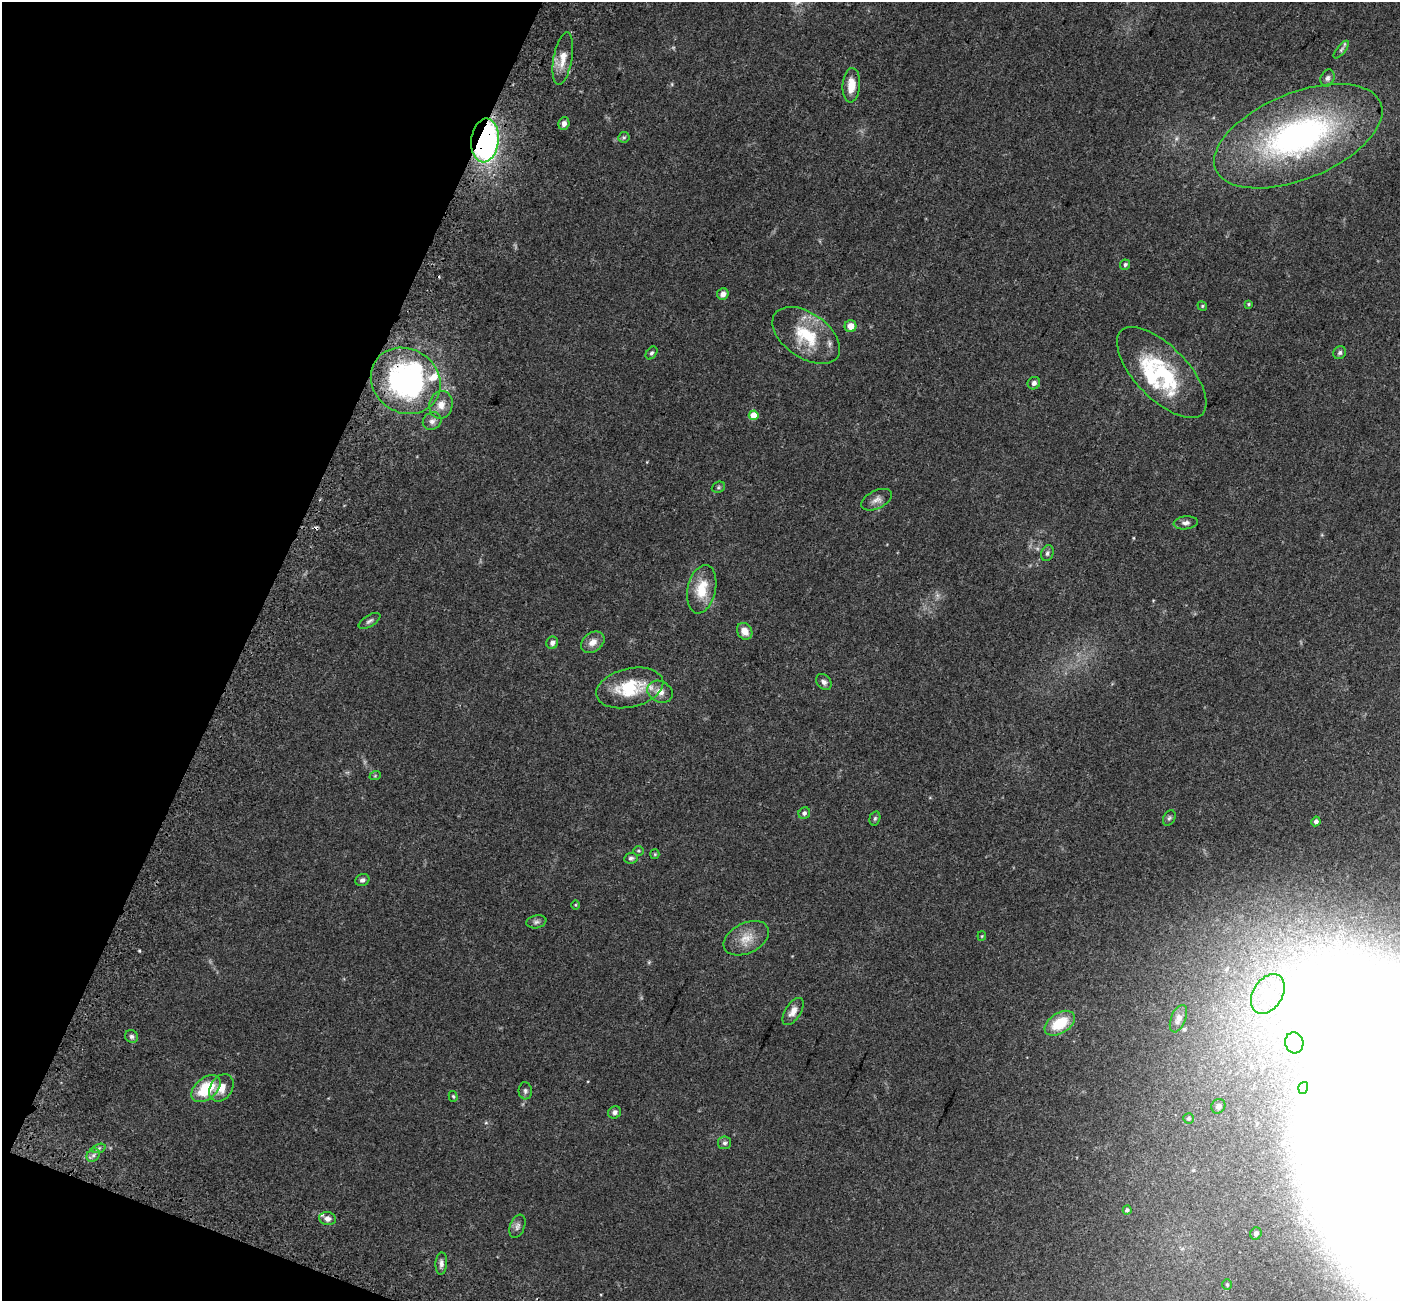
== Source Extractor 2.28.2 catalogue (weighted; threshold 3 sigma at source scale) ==
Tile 9 of 4 x 4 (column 1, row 3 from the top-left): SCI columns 100-1497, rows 1690-2988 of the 5785 x 5911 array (HDU 1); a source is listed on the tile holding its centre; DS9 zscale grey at full resolution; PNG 1402 x 1303 px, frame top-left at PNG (2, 2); each listed source drawn as its Kron ellipse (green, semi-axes under 4 px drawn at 4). Shown black and unused: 19% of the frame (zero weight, under 3 of 5 exposures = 6% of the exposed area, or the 3 px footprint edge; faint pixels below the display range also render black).
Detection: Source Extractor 2.28.2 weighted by HDU 2 'WHT'; one run over the whole footprint, this tile lists its part. Background 0.0315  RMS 0.0028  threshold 0.0128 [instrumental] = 3 sigma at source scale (4.5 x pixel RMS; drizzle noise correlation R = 1.50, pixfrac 1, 0.0396/0.0396 arcsec/px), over >= 5 px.
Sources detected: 79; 2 too faint to see at this stretch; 1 inside a brighter object's white glare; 2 cosmic-ray / hot-pixel residue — neither listed nor drawn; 4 inside a brighter listed object's ellipse — not listed separately; the other 70 listed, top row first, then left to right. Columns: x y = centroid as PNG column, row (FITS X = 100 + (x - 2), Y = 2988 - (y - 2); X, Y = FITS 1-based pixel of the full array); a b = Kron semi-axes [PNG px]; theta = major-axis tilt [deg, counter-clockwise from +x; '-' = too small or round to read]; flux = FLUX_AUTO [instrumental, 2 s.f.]
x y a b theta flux
1341 50 11 4 50 0.64
563 59 26 9 80 3.7
1327 78 9 6 65 0.88
851 85 17 8 86 3.7
564 123 6 5 - 1.2
1298 136 89 43 22 78
624 137 6 5 - 0.43
485 140 22 13 84 66
1125 265 5 5 - 0.52
723 294 6 5 - 1.3
1249 304 4 4 - 0.31
1202 306 5 4 - 0.36
850 326 6 6 - 2.5
806 335 38 22 -35 13
652 353 7 5 51 0.47
1340 353 7 6 - 0.62
1162 373 58 26 -46 25
406 381 36 32 -33 54
1034 383 6 6 - 0.91
441 405 14 11 78 2.8
754 415 5 5 - 4.6
432 421 10 8 31 1.2
718 487 7 5 22 0.44
877 500 17 9 25 1.7
1186 523 12 6 6 1.1
1047 553 8 6 72 0.68
702 589 25 14 77 7
369 621 12 5 31 0.8
745 631 9 7 -56 2.5
593 642 13 9 36 2.1
552 643 6 6 - 1.1
824 682 9 6 -48 1
630 688 34 19 13 12
660 692 13 10 -27 2.6
375 776 6 3 19 0.25
804 813 6 5 - 0.73
875 818 7 5 73 0.46
1169 818 8 5 61 0.58
1316 821 5 4 - 0.83
638 851 5 4 - 0.35
655 854 5 4 - 0.28
631 858 7 5 7 0.58
362 880 7 6 - 0.74
575 905 4 3 - 0.21
536 922 10 6 11 0.82
982 936 5 4 - 0.25
746 938 24 15 26 4.5
1268 994 21 14 58 8.6
793 1011 15 7 57 2
1178 1019 14 7 69 1.3
1060 1023 17 10 33 7.9
132 1036 7 6 - 0.66
1294 1043 10 9 - 1.7
221 1088 15 11 56 3.2
1303 1088 6 5 - 0.6
206 1089 17 10 40 10
525 1091 8 6 -86 0.65
453 1096 5 4 - 0.32
1218 1106 7 6 - 0.93
615 1112 7 6 - 0.91
1188 1118 5 5 - 0.41
724 1143 6 6 - 0.7
99 1148 7 4 19 0.61
93 1155 7 6 - 0.89
1127 1210 4 4 - 0.57
327 1219 8 6 -14 1.1
517 1226 12 7 69 1.1
1256 1233 6 5 - 0.94
441 1263 11 6 87 1.1
1227 1284 5 4 - 0.4
Overlapping masked pixels (flux is a lower limit): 2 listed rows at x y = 485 140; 406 381